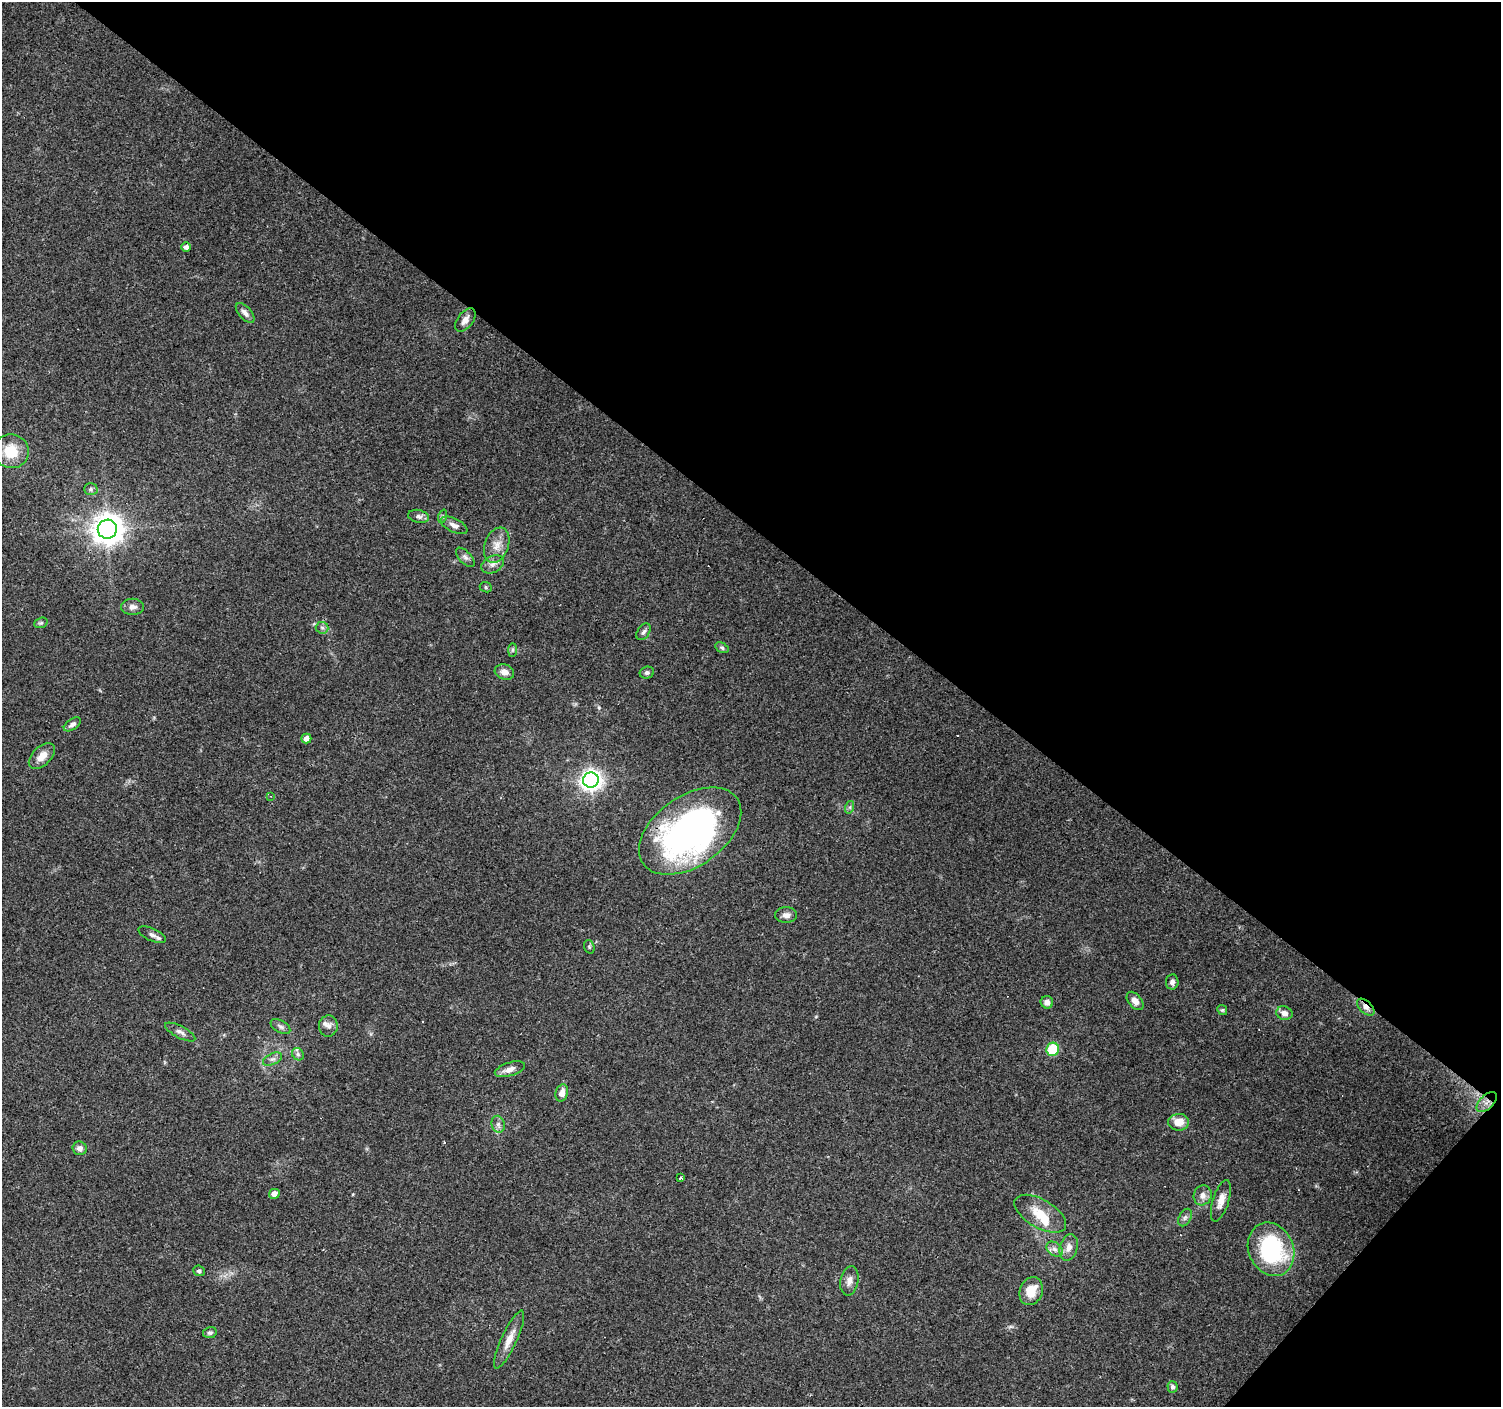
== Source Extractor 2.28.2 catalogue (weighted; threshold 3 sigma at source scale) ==
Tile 8 of 4 x 4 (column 4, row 2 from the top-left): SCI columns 4499-5997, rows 2978-4382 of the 6000 x 6021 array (HDU 1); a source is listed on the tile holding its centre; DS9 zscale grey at full resolution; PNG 1503 x 1409 px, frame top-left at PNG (2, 2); each listed source drawn as its Kron ellipse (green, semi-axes under 4 px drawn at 4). Shown black and unused: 40% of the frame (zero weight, under 3 of 4 exposures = <1% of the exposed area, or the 3 px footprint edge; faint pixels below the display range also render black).
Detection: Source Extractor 2.28.2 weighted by HDU 2 'WHT'; one run over the whole footprint, this tile lists its part. Background 0.0861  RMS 0.0052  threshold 0.0234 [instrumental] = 3 sigma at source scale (4.5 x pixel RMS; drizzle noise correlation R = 1.50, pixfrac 1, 0.0396/0.0396 arcsec/px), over >= 5 px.
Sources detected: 70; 1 inside a brighter object's white glare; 4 cosmic-ray / hot-pixel residue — neither listed nor drawn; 1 inside a brighter listed object's ellipse — not listed separately; the other 64 listed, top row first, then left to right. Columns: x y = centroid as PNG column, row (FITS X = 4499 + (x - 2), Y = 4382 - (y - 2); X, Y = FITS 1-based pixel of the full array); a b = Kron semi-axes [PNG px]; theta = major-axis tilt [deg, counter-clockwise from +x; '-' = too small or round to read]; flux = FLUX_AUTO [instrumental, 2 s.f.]
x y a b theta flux
186 247 5 4 - 2.2
245 313 12 6 -47 2.4
465 320 13 7 52 3.4
11 451 18 17 - 15
91 489 7 5 1 1.1
418 516 10 6 -12 2
443 516 7 4 72 0.89
454 525 14 7 -26 2.9
107 529 9 9 - 700
497 545 18 12 70 6.3
465 557 12 6 -47 1.9
492 564 12 8 28 2.8
486 587 6 5 - 0.81
132 607 11 8 1 2.8
41 623 7 5 20 0.89
322 628 6 5 - 1.2
643 632 9 6 56 1.6
722 648 7 4 -30 0.94
512 650 7 4 89 0.88
504 672 10 7 -19 3.4
647 673 7 6 - 1.5
72 724 10 5 34 2.2
306 738 5 5 - 3.7
42 756 16 9 44 5.3
591 780 8 7 - 280
270 796 3 3 - 0.42
850 807 6 4 72 0.89
690 831 57 35 35 190
786 915 11 8 0 2.8
152 935 15 6 -25 2.2
589 947 7 5 -71 0.84
1172 982 7 6 - 1.8
1135 1001 10 6 -51 3.4
1047 1002 6 6 - 2.3
1366 1007 10 6 -43 2.6
1222 1010 5 4 - 0.76
1284 1013 8 6 -22 2.8
328 1026 10 9 - 2.6
280 1027 11 6 -30 1.6
180 1032 17 6 -27 2.4
1053 1049 7 6 - 24
298 1054 7 5 -46 1.1
273 1059 10 5 25 1.7
510 1069 15 6 17 3.5
562 1093 8 6 74 4.1
1487 1102 12 7 45 3.7
1179 1122 10 8 1 6.2
498 1124 8 6 -76 1.8
80 1148 7 6 - 2.6
681 1178 4 3 - 2.8
274 1194 5 5 - 3.5
1203 1195 10 9 - 3.1
1221 1201 21 8 72 4.8
1040 1214 29 14 -30 12
1185 1218 9 6 63 1.6
1069 1247 13 9 73 3.8
1055 1249 9 6 -40 2.2
1271 1249 27 22 -66 51
199 1271 6 5 - 1
849 1281 15 9 79 3.4
1031 1291 14 11 69 9.1
210 1333 7 5 12 1.1
509 1340 32 8 65 6.7
1173 1387 6 5 - 1.4
Overlapping masked pixels (flux is a lower limit): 3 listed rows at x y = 690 831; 1366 1007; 1487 1102